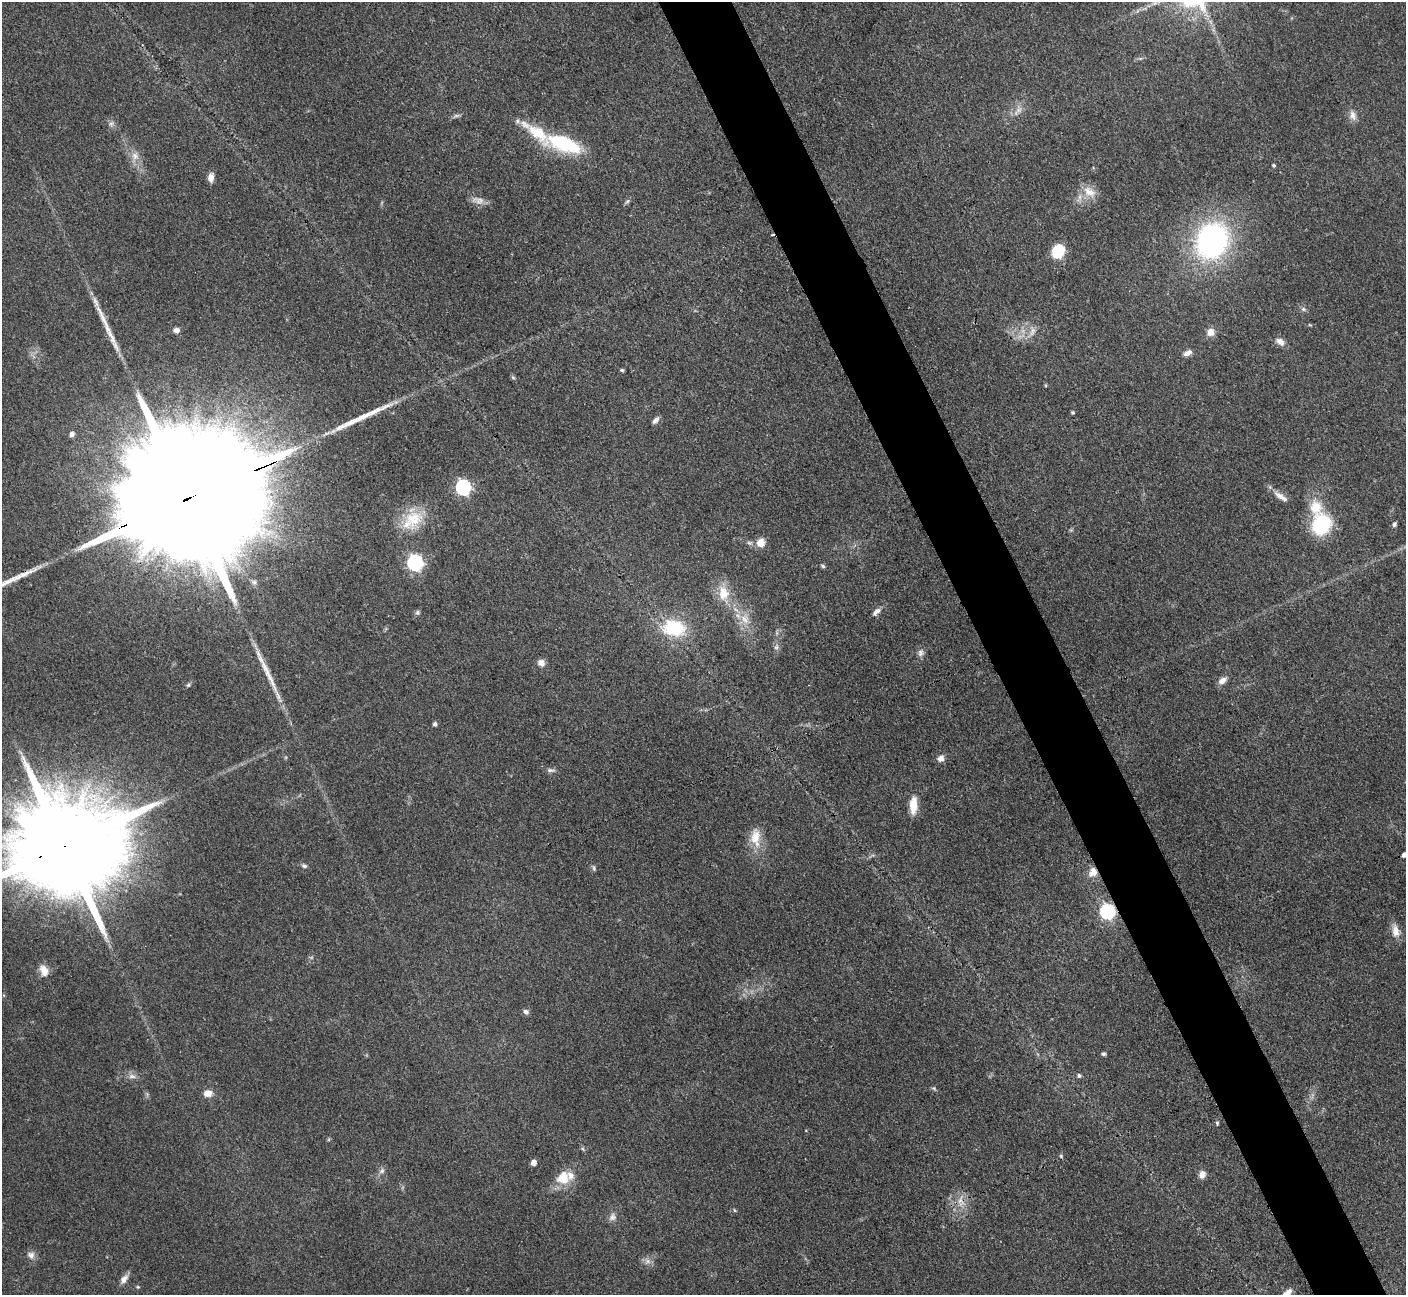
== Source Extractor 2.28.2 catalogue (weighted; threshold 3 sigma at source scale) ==
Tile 6 of 4 x 4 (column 2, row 2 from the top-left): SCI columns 1421-2824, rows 2887-4179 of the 5648 x 5638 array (HDU 1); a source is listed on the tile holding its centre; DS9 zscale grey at full resolution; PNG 1408 x 1297 px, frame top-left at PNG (2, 2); no overlay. Shown black and unused: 5% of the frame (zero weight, under 3 of 4 exposures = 2% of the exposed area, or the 3 px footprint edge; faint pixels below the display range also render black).
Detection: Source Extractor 2.28.2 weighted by HDU 2 'WHT'; one run over the whole footprint, this tile lists its part. Background 0.093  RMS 0.0063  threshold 0.0282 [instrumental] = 3 sigma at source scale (4.5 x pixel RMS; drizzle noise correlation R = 1.50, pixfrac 1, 0.05/0.05 arcsec/px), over >= 5 px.
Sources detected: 88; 2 cosmic-ray / hot-pixel residue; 4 long thin detections or spike segments (spike, bleed or trail) — not listed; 2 inside a brighter listed object's ellipse — not listed separately; the other 80 listed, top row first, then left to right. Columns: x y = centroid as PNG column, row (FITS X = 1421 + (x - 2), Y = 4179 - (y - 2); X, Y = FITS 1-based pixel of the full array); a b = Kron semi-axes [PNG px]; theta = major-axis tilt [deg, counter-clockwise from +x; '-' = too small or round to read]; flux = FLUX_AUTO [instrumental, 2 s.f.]
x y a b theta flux
1154 3 7 4 -17 1.3
1018 111 18 6 48 4.4
456 115 9 4 8 1.5
1353 115 14 8 -71 4
111 124 8 6 53 1.8
564 144 41 16 -17 48
135 156 11 9 -54 5
1274 165 4 4 - 0.97
211 177 9 6 85 4.4
1089 192 20 12 -31 8.8
478 200 19 9 -10 4.6
627 201 8 4 45 1.2
1212 241 28 23 65 160
1058 251 13 10 60 23
1303 309 6 5 - 1.4
100 311 24 6 -59 7.3
1310 325 6 3 -18 0.62
176 330 7 6 - 2.6
1032 331 15 6 73 4
1210 332 10 10 - 4.7
1280 342 12 8 -36 3.9
1187 353 11 6 28 3.3
622 370 5 4 - 0.95
513 377 6 4 -30 0.96
1073 413 4 4 - 0.96
655 420 10 5 48 2.5
72 434 5 5 - 2.8
463 488 7 6 - 140
1281 496 23 7 -34 5.2
190 497 96 25 23 80000
1315 507 21 18 -84 15
413 519 28 24 31 23
1322 524 17 15 69 50
1394 524 7 5 68 1.5
761 543 11 10 - 6.6
415 563 7 6 - 170
823 566 6 4 -29 1.1
254 582 8 6 -15 1.6
723 593 21 14 -80 13
876 611 11 6 36 3
417 612 6 6 - 1.3
745 619 16 10 -50 8.1
674 628 27 19 -9 35
776 647 7 6 - 1.6
920 653 11 8 79 2.7
541 663 8 8 - 3.7
1222 680 10 7 35 4.1
188 685 7 5 34 1.2
435 724 4 4 - 2
940 758 9 7 30 3.3
551 770 12 5 -5 1.9
913 805 17 7 87 12
755 837 27 13 89 12
65 846 40 22 21 26000
1404 855 4 4 - 3.1
304 866 7 5 -18 1.5
594 868 8 5 -77 1.2
1093 872 12 10 59 6.5
1107 911 7 6 - 140
1396 931 17 9 -76 5.9
44 970 15 10 -67 6.1
526 1012 6 5 - 2.2
1103 1054 5 5 - 1.1
132 1076 11 6 -7 2.9
1079 1076 5 5 - 1.4
934 1088 6 5 - 1
208 1093 10 8 12 5
1217 1123 6 4 -77 0.83
583 1149 6 4 -71 0.93
1061 1156 5 5 - 0.97
534 1163 5 4 - 5.3
382 1171 9 6 41 2.1
1202 1174 10 8 69 3.8
563 1178 20 18 46 13
734 1210 5 3 - 0.7
612 1217 11 9 63 3.2
31 1255 11 9 -49 3.3
648 1261 8 6 -46 2.5
124 1279 12 7 55 3.9
1287 1293 14 6 38 4.7
Overlapping masked pixels (flux is a lower limit): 4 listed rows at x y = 190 497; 65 846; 1093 872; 1107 911
Isophote crosses this tile's border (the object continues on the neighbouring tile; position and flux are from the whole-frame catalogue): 4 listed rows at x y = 190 497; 65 846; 1404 855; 1287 1293